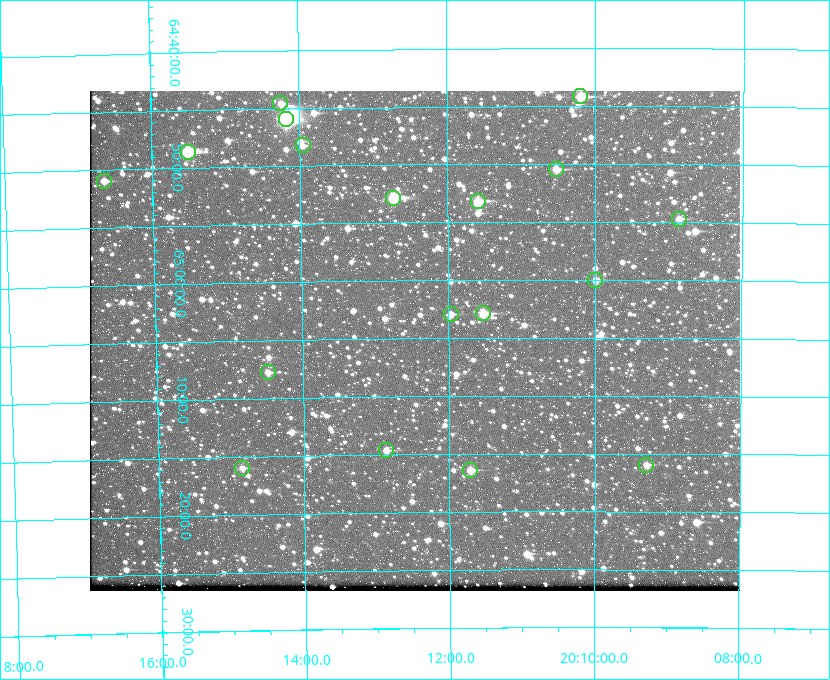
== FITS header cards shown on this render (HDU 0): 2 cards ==
NAXIS1  =                  650 / Width of table row in bytes
NAXIS2  =                  500 / Number of rows in table

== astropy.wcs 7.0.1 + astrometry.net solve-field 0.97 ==
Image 650 x 500 px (HDU 0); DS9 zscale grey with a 90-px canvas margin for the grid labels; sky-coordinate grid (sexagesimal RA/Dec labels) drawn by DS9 from the SOLVED WCS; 18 Tycho-2 reference stars matched to detected sources circled (green)
Header WCS: none
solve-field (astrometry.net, Tycho-2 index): SOLVED blind (the file carries no WCS)
Solved WCS: RA---TAN-SIP/DEC--TAN-SIP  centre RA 20:12:28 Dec +65:05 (303.12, +65.09 deg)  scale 5.18 arcsec/px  FOV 56.2' x 43.2'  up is -179 deg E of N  parity flipped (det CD > 0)
(file carries no celestial WCS; the grid is the blind solution)
Tycho-2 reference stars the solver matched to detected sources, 18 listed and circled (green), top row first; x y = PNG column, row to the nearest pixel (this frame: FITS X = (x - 90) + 1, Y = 500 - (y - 91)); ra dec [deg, ICRS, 3 dp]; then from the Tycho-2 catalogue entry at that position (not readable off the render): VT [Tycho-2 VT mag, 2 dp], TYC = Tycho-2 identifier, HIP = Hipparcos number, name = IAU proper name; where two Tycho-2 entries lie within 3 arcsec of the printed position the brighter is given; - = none
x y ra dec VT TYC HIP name
580 96 302.549 +64.736 9.65 4240-950-1 - -
280 103 303.562 +64.742 10.88 4240-278-1 - -
286 119 303.544 +64.765 7.36 4240-620-1 99731 -
303 145 303.488 +64.804 11.29 4240-68-1 - -
188 152 303.878 +64.810 8.93 4240-794-1 - -
556 169 302.633 +64.841 10.69 4240-985-1 - -
104 181 304.164 +64.849 10.65 4240-315-1 - -
393 198 303.184 +64.880 9.02 4240-488-1 - -
478 201 302.897 +64.886 9.40 4240-717-1 - -
679 219 302.216 +64.912 11.03 4240-1279-1 - -
595 280 302.498 +65.000 11.22 4240-149-1 - -
483 313 302.882 +65.048 10.25 4240-98-1 - -
451 314 302.992 +65.048 11.44 4240-88-1 - -
268 372 303.620 +65.129 11.18 4240-34-1 - -
386 450 303.217 +65.244 11.17 4240-236-1 - -
646 465 302.323 +65.266 11.19 4240-188-1 - -
242 468 303.713 +65.266 11.45 4240-564-1 - -
470 470 302.928 +65.273 10.74 4240-760-1 - -